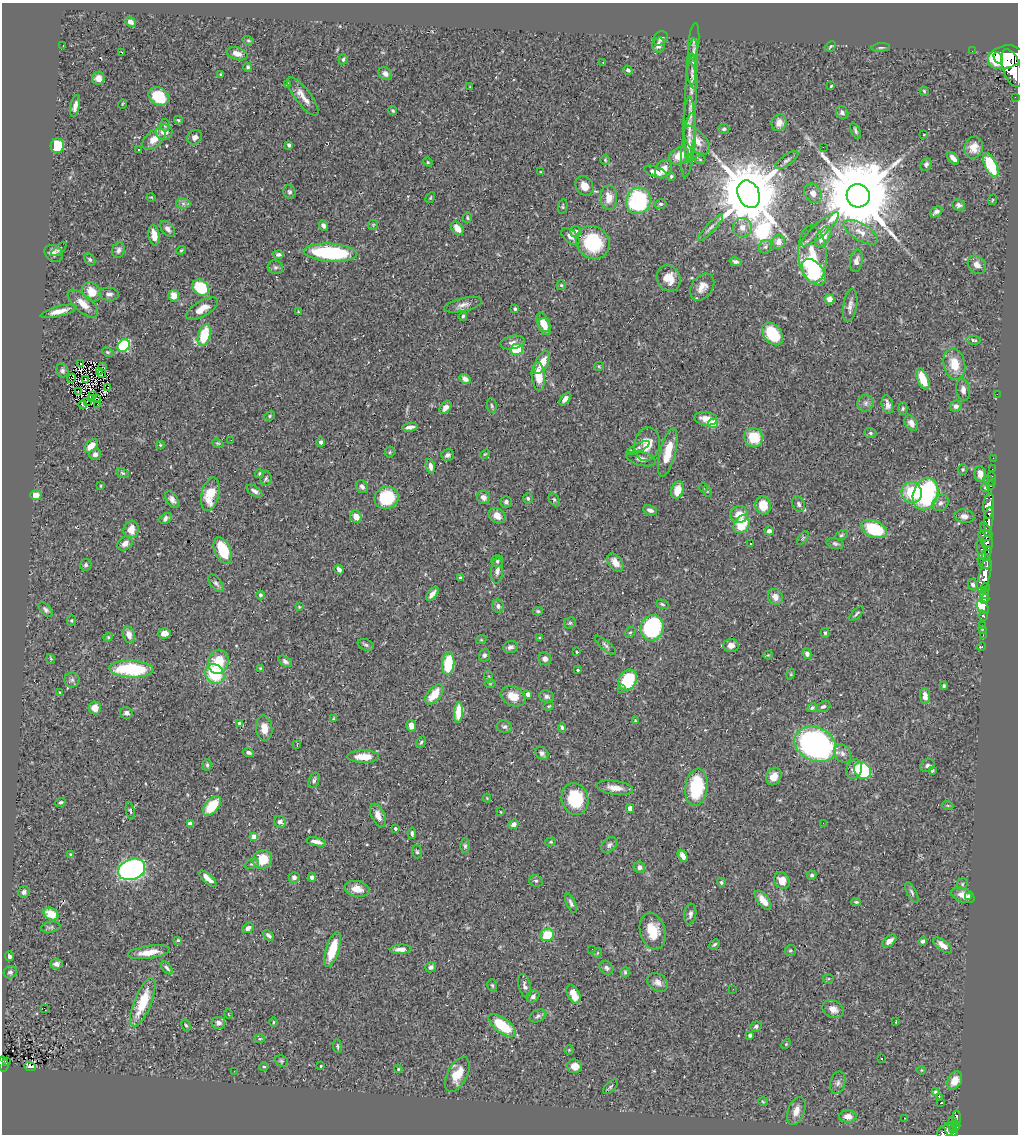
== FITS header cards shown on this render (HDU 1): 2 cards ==
NAXIS1  =                 1016
NAXIS2  =                 1132

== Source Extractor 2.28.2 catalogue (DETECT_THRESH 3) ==
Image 1016 x 1132 px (HDU 1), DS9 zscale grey, 1 PNG px = 1 image px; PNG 1020 x 1136 px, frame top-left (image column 1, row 1132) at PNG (2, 3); each listed source drawn as its Kron ellipse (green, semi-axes under 4 px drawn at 4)
Background 0.707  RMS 0.032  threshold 0.0959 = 3 sigma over >= 5 px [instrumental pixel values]
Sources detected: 458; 4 with non-positive FLUX_AUTO (blend fragments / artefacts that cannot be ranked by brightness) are neither listed nor drawn; the other 454 listed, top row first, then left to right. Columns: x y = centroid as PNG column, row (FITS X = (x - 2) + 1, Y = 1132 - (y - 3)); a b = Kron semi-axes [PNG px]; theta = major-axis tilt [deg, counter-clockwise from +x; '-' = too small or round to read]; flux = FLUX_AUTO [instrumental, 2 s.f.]
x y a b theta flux
130 22 6 4 -25 9
660 38 8 6 40 7.1
248 40 6 4 -16 2.7
694 41 18 5 84 8.5
659 45 7 6 - 14
63 46 2 2 - 1.3
830 46 6 3 48 2.6
881 47 9 4 5 4.4
972 51 2 2 - 5.1
121 52 3 3 - 29
237 54 10 6 -18 15
1005 57 18 11 15 6200
998 58 6 3 -61 1100
343 59 5 4 - 3.9
603 62 3 3 - 1.7
693 62 23 5 87 19
248 67 4 3 - 4.2
1012 68 20 9 -71 3900
628 70 5 4 - 4.7
221 74 4 3 - 3
385 74 7 6 - 7.8
692 75 14 5 -78 9.3
98 78 6 6 - 14
287 85 3 2 - 2.6
831 86 4 3 - 2.2
470 87 3 2 - 1.7
924 91 4 4 - 3
159 96 11 8 -38 82
303 96 23 7 -53 23
1015 97 2 2 - 6
122 104 5 3 - 1.7
75 106 11 4 78 11
690 108 55 6 88 42
393 111 4 4 - 3.2
842 113 7 6 - 6.4
178 120 4 3 - 3
779 123 8 7 - 17
165 125 6 4 88 3.3
689 129 32 6 89 21
724 129 5 5 - 3.5
855 131 9 4 -67 4.7
164 132 8 7 - 20
924 135 4 2 - 1.4
195 137 8 6 37 9.4
154 139 13 8 40 25
696 140 17 9 -48 27
289 145 4 3 - 7.4
688 145 32 6 84 22
57 146 7 6 - 66
823 147 2 2 - 17
974 148 11 9 75 20
138 150 3 2 - 2.2
679 156 11 8 30 34
953 158 7 4 -46 9.5
700 159 5 3 - 2.2
605 160 4 4 - 2.8
787 160 14 5 35 6.9
428 162 5 4 - 2.5
926 164 6 5 - 5.9
991 165 13 6 -65 110
664 169 10 7 55 19
541 172 4 3 - 2.2
656 172 12 5 -20 17
671 176 3 3 - 3
584 186 10 8 -60 22
289 192 6 6 - 4.7
813 193 10 8 -59 14
749 194 14 10 -66 22000
858 196 12 11 - 35000
151 197 4 3 - 1.6
430 198 6 3 59 2.2
609 198 12 8 -88 27
992 200 5 3 - 2
638 201 13 12 - 220
183 203 7 5 -1 5.6
660 204 6 4 12 3.7
959 205 6 5 - 7
563 207 7 4 78 3
936 212 7 5 38 8.9
467 218 5 3 - 2.6
373 225 5 5 - 2.5
323 226 6 4 -68 7.2
742 227 9 9 - 17
457 228 7 5 -53 20
710 228 18 4 47 7.8
168 229 9 6 -50 9.2
820 229 24 6 41 22
575 232 6 5 - 13
861 232 19 8 -31 25
154 235 10 5 -81 18
570 236 11 6 -41 13
823 237 11 6 58 34
779 242 7 6 - 19
593 243 17 15 -42 140
765 247 7 6 - 5.7
59 249 9 4 41 3.5
118 250 8 6 71 6.9
181 250 5 3 - 2.1
54 253 10 7 -35 11
330 253 26 9 -4 210
278 254 5 4 - 6.1
812 254 29 14 -86 76
90 259 7 4 -51 3.8
856 261 11 6 80 9.8
736 262 6 4 -11 5.8
977 265 10 8 -45 14
275 267 8 7 - 5.7
814 272 15 9 -52 180
669 278 13 11 -62 28
561 285 5 4 - 3.3
702 287 15 10 54 20
201 288 9 7 -39 94
92 292 10 8 -48 33
109 294 10 6 -4 7.7
174 296 6 5 - 21
829 299 5 5 - 16
83 304 18 8 -41 27
463 305 19 6 13 13
850 305 17 7 80 12
202 309 18 7 30 26
515 309 4 3 - 3.2
59 311 18 5 15 22
298 312 3 3 - 1.6
463 316 4 4 - 3.5
543 322 10 6 -64 24
545 327 9 6 -69 16
773 334 13 8 -51 94
204 335 11 6 75 78
974 340 7 4 -11 3.8
512 342 12 6 12 10
124 346 7 5 50 200
517 349 6 5 - 78
108 352 6 4 -27 2.8
542 362 12 6 63 31
81 363 3 2 - 1.8
954 364 16 10 -78 41
599 366 5 4 - 2.5
102 367 2 2 - 1.4
62 371 7 6 - 5
99 371 3 2 - 0.66
101 374 4 2 - 0.056
538 376 14 6 -84 41
72 378 5 2 - 3.3
85 379 4 2 - 1.5
465 379 6 4 -34 9.9
923 379 11 5 -67 49
108 387 3 2 - 2.9
963 390 11 7 -81 12
78 391 2 2 - 2.1
997 394 2 2 - 8.3
92 396 3 2 - 1.1
92 399 3 2 - 2
97 399 3 3 - 2.2
565 399 7 4 52 10
87 401 3 2 - 1.8
865 403 8 7 - 8.3
98 404 2 2 - 0.48
887 404 10 5 -77 11
83 405 4 3 - 4.8
492 406 7 5 -83 4.3
956 406 6 5 - 8.3
446 407 7 5 48 9.8
903 409 6 4 88 3.3
270 416 5 4 - 2.7
706 419 11 6 -7 20
713 423 5 4 - 78
911 423 8 6 -58 13
410 427 8 4 7 8.2
870 433 6 5 - 3.8
754 437 10 9 - 68
231 440 3 2 - 2.6
321 442 4 4 - 8
218 443 6 4 -19 2.7
647 444 17 12 79 35
160 445 4 4 - 2.1
91 446 8 5 46 23
638 448 13 4 27 5.5
390 452 5 5 - 2.6
668 452 25 7 76 51
95 454 5 5 - 9.2
485 454 5 3 - 2
448 455 6 5 - 7.8
993 458 2 2 - 5.2
641 459 15 7 -14 13
430 466 7 4 -77 11
963 469 5 5 - 2.9
992 469 2 2 - 3.9
123 473 7 4 -27 3.9
259 474 4 4 - 3.2
980 474 8 5 -85 16
992 476 2 2 - 9.2
266 478 7 5 86 4.7
989 481 7 3 -26 56
101 486 3 2 - 1.8
991 486 3 2 - 14
362 487 7 5 -53 6.7
703 488 5 3 - 1.6
985 488 4 4 - 2.8
677 490 9 6 74 34
254 491 9 5 -34 8.1
707 491 6 3 -73 2
912 492 10 10 - 77
210 494 17 8 76 61
925 494 16 12 71 250
36 495 6 5 - 15
483 497 7 6 - 11
386 498 12 11 - 100
528 498 5 5 - 3.6
172 499 9 5 -57 10
554 499 7 5 -63 4.3
506 502 6 5 - 7.4
940 503 9 7 46 8.8
799 504 8 6 -66 6.1
763 505 9 7 -77 42
989 506 13 5 85 1100
650 510 7 4 -22 8.1
739 514 9 8 - 27
497 516 9 7 -34 17
964 516 10 7 -9 11
356 517 6 5 - 22
166 518 7 4 35 7.3
989 519 12 4 84 970
742 524 9 7 58 74
874 529 13 8 -22 120
131 530 9 7 73 23
986 530 9 4 -55 360
769 531 4 4 - 9.8
841 535 7 4 27 3.5
985 536 6 5 - 320
803 538 8 4 53 3.6
125 543 8 6 37 14
751 543 3 2 - 2.6
987 543 7 6 - 360
835 544 9 5 -14 4.8
223 550 14 8 -66 68
981 550 10 4 -81 190
987 554 7 4 73 240
497 561 6 5 - 4.6
984 561 8 6 -67 800
615 563 10 6 -52 21
86 565 6 5 - 3.9
339 569 5 4 - 8.4
497 570 13 6 85 10
985 575 18 5 76 1600
460 578 3 3 - 3.9
216 583 10 5 -49 5.6
973 585 6 4 -61 5.5
985 588 5 3 - 350
984 593 6 4 -81 870
432 594 8 4 51 10
260 595 4 4 - 5.2
775 597 8 7 - 15
984 599 5 3 - 560
662 604 6 4 -19 3.5
498 606 6 6 - 7.1
299 607 4 3 - 2.2
983 607 7 5 -54 250
46 610 9 5 -46 5.7
538 611 5 3 - 3.3
856 614 9 3 45 3.7
983 616 5 3 - 110
71 620 5 4 - 2.6
570 623 6 5 - 3.8
982 625 3 2 - 13
652 628 13 11 68 280
983 629 3 2 - 7
630 632 6 4 40 3.1
165 633 6 5 - 18
825 633 5 4 - 2.9
129 635 8 6 -71 14
983 635 2 2 - 8.9
108 637 5 4 - 2.3
540 638 3 3 - 3.6
481 640 5 3 - 2
366 645 8 5 -19 4.7
605 645 13 4 -41 5.9
731 645 7 6 - 13
510 647 7 6 - 6.2
982 647 4 3 - 11
577 652 4 3 - 2.7
807 654 5 4 - 9.5
484 655 6 5 - 5.6
768 655 4 4 - 2.4
51 659 5 3 - 2.6
545 659 6 6 - 8.7
285 661 7 4 -35 6.3
218 662 12 10 76 64
448 664 11 6 84 92
260 668 4 3 - 1.7
131 669 22 8 -2 140
578 670 3 3 - 3.3
215 674 10 9 - 120
791 674 5 3 - 2
489 677 6 3 -72 2.9
72 680 7 7 - 6
628 680 11 8 58 120
490 683 6 4 1 2.7
944 686 4 3 - 3.2
621 689 3 3 - 3
60 692 4 3 - 2
434 694 12 6 50 40
528 694 4 4 - 10
513 696 13 9 -24 27
925 696 8 5 -84 16
547 697 7 6 - 6.2
549 706 5 4 - 2.7
823 707 7 5 23 5.7
95 708 6 6 - 22
812 708 5 4 - 3.9
458 712 10 4 86 44
126 713 6 5 - 6.6
333 719 4 3 - 2
635 721 4 3 - 2.2
239 723 4 3 - 3.5
411 726 6 5 - 16
504 727 8 6 -9 5.1
264 728 13 8 -84 23
562 728 5 3 - 3.2
421 742 6 4 54 3
815 744 22 16 -28 500
297 745 3 2 - 2.5
248 752 5 4 - 5.4
542 753 7 6 - 5.5
842 753 10 7 -52 10
363 757 16 6 -1 40
207 765 6 4 -89 3.6
927 765 7 6 - 5.9
854 769 10 7 73 14
863 770 9 8 - 140
932 770 4 3 - 3.7
774 776 9 7 62 23
314 780 8 5 71 5
696 787 19 11 82 130
615 788 18 7 -8 22
487 798 4 4 - 1.7
575 799 16 13 -73 98
61 802 5 3 - 3.8
212 806 11 6 50 61
948 806 6 3 -19 2.3
630 808 4 4 - 16
130 811 9 4 -77 3.8
501 812 3 2 - 1.4
378 815 12 6 -64 17
280 822 6 5 - 9.4
823 823 2 2 - 1.8
190 824 4 4 - 24
513 824 5 4 - 10
395 828 4 3 - 3.2
412 833 6 3 -84 4.2
254 837 4 4 - 39
316 842 10 4 -10 13
551 842 5 4 - 2.7
609 845 9 6 50 6.7
465 846 7 5 -90 4.9
417 852 6 5 - 3.8
70 855 3 3 - 1.9
683 856 6 4 -59 13
263 859 10 9 - 49
252 864 7 4 20 4.3
639 867 6 5 - 7.9
132 869 14 10 21 690
812 875 5 4 - 4
294 877 5 5 - 7.9
312 877 4 4 - 6.2
208 878 11 4 -41 15
782 880 9 7 -54 22
536 881 7 5 -23 4.5
721 882 4 4 - 3.2
962 884 6 5 - 3.4
357 889 12 8 -12 24
24 892 6 5 - 6.4
912 892 11 4 -63 5.2
963 895 12 7 -21 19
968 897 4 2 - 2.4
763 900 11 5 -53 22
856 902 5 3 - 3
571 903 10 4 -67 6.2
51 914 8 6 -30 41
690 914 10 6 82 7.6
51 927 10 5 9 5.1
248 928 6 4 27 11
653 931 18 12 -74 48
268 935 6 3 -44 5.9
547 935 7 6 - 55
178 940 4 4 - 2.5
889 941 8 5 39 13
923 941 4 4 - 5.5
714 944 6 3 44 3.5
942 945 11 5 -37 18
332 949 18 6 72 59
401 949 11 4 3 13
592 949 2 2 - 1.4
790 951 6 5 - 3.5
149 952 21 6 8 33
597 953 4 3 - 1.6
9 956 5 4 - 5.5
56 964 6 5 - 8.8
431 967 6 5 - 6.6
167 968 8 4 -49 5.3
606 968 7 6 - 6.5
10 972 7 6 - 6.7
625 972 5 4 - 3.3
828 979 5 5 - 2.9
658 982 11 8 -34 12
492 985 6 4 -73 3.3
525 986 12 6 -75 8.1
733 989 2 2 - 1.2
574 994 10 6 -64 24
533 996 7 5 40 7.7
143 1002 26 8 68 81
44 1008 2 2 - 1.2
833 1009 11 8 -25 16
228 1014 5 3 - 1.8
538 1016 9 6 28 6.1
273 1022 4 3 - 2
896 1022 3 2 - 1.5
218 1023 7 6 - 11
186 1025 6 4 -61 3.2
502 1026 16 7 -38 89
756 1026 6 5 - 4.9
750 1035 4 4 - 4.7
260 1039 5 4 - 2.6
786 1044 5 3 - 2.1
337 1046 7 3 -83 3
569 1050 4 4 - 2
881 1059 3 2 - 1.7
281 1061 7 5 -22 3.7
6 1062 4 3 - 14
3 1064 7 5 -78 110
30 1066 6 3 -21 5.8
321 1066 3 2 - 2.3
575 1066 7 7 - 15
264 1067 4 3 - 2.7
398 1069 4 4 - 2.9
921 1070 4 3 - 1.7
234 1071 3 2 - 1.8
457 1074 19 10 62 33
955 1080 9 6 62 24
838 1083 11 7 76 9.4
610 1087 9 5 43 3.6
935 1092 3 3 - 2.9
939 1097 3 2 - 6.8
763 1102 5 3 - 1.8
941 1103 3 2 - 2
796 1111 14 8 69 19
848 1116 9 6 1 21
904 1118 3 2 - 1.4
956 1118 8 3 88 110
952 1120 3 2 - 5.5
956 1125 4 3 - 140
953 1126 4 3 - 94
950 1130 8 5 -59 310
946 1131 9 6 23 360
954 1134 4 3 - 180
At the frame edge (FLAGS 8, measured only in part): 2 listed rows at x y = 3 1064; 954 1134
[4 non-positive-flux detections neither listed nor drawn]